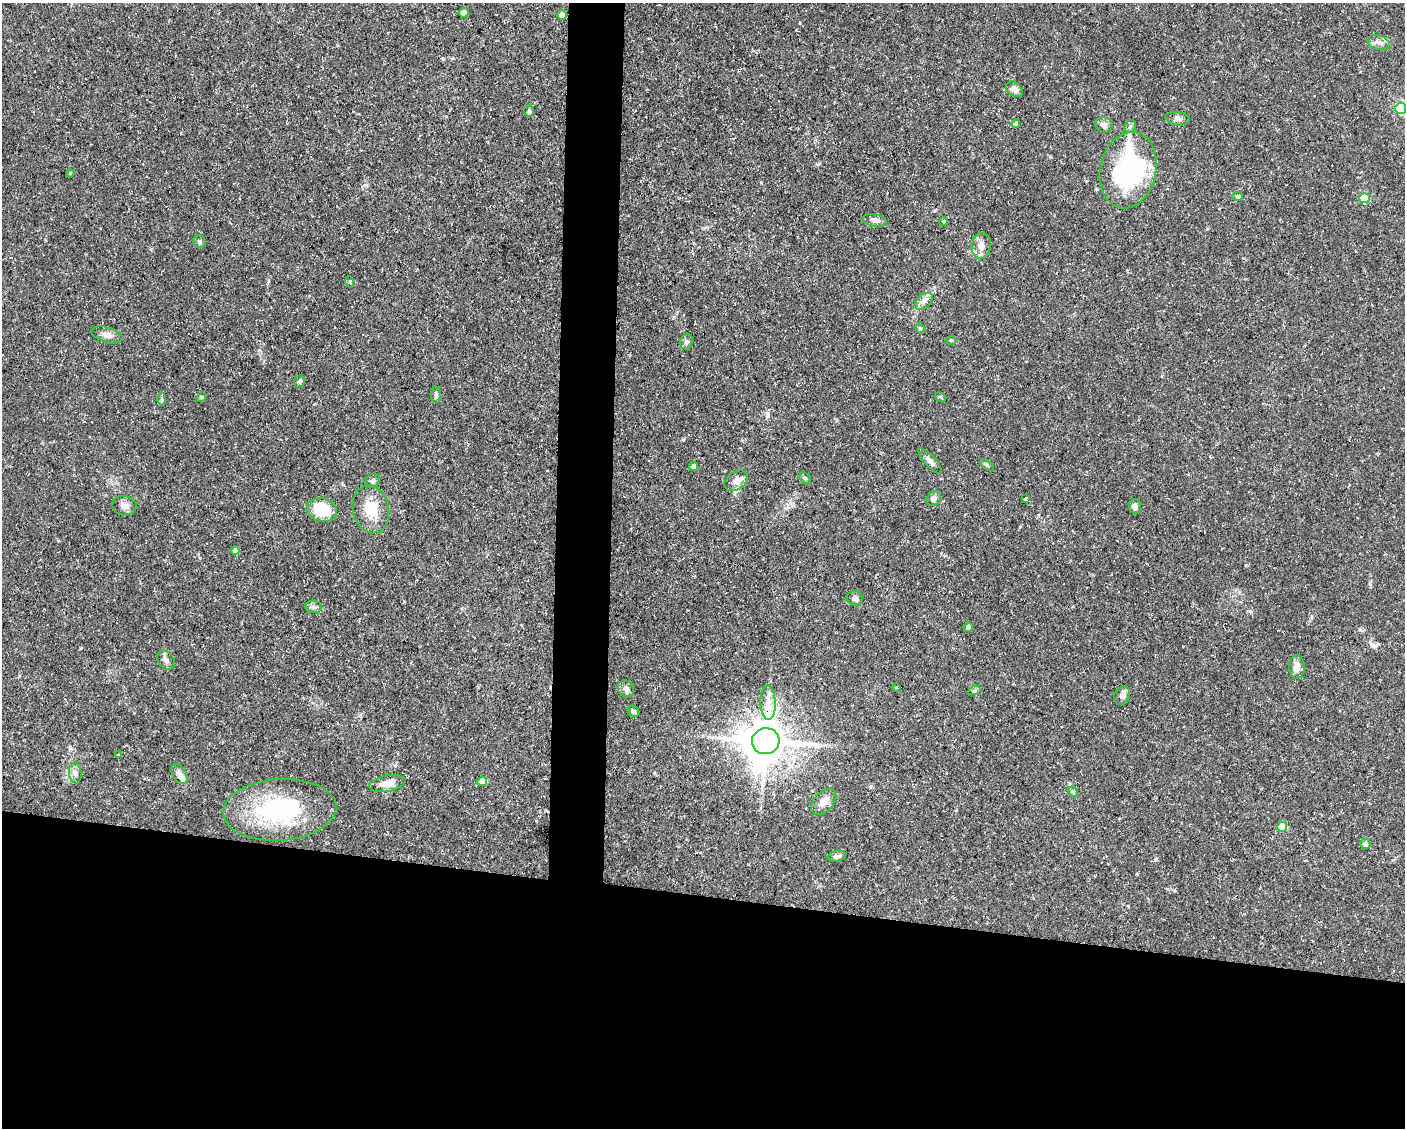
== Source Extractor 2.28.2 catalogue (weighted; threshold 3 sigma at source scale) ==
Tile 11 of 3 x 4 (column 2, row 4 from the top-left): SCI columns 1621-3023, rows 1-1126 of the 4534 x 4503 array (HDU 1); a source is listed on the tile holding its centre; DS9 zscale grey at full resolution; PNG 1407 x 1130 px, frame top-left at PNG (2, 3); each listed source drawn as its Kron ellipse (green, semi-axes under 4 px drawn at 4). Shown black and unused: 24% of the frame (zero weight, under 3 of 5 exposures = <1% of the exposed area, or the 3 px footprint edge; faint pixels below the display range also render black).
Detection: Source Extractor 2.28.2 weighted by HDU 2 'WHT'; one run over the whole footprint, this tile lists its part. Background 0.0997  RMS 0.005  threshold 0.0225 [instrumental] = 3 sigma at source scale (4.5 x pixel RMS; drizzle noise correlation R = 1.50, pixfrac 1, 0.05/0.05 arcsec/px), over >= 5 px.
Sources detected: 67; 2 inside a brighter listed object's ellipse — not listed separately; the other 65 listed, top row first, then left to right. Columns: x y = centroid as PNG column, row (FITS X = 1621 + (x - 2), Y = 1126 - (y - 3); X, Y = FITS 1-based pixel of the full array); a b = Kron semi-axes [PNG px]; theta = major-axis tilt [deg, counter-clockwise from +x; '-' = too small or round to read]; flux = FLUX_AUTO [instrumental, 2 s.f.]
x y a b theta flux
464 13 5 4 - 2.5
562 15 5 5 - 5.5
1379 43 11 7 -18 2.6
1014 89 9 6 -36 2.9
1401 108 5 5 - 64
529 111 6 5 - 0.88
1178 119 12 6 -9 2
1016 124 4 4 - 1
1104 125 9 7 -17 2.1
1130 126 7 5 66 1.2
1128 170 39 28 77 71
70 173 4 4 - 0.48
1238 196 5 4 - 0.75
1365 198 5 5 - 22
875 220 12 6 -10 2.2
944 222 4 4 - 0.63
199 242 7 6 - 1.1
981 246 13 9 81 3.6
350 282 5 3 - 0.45
924 301 10 6 44 2.4
920 328 5 4 - 0.72
107 335 16 7 -17 2.9
951 340 5 3 - 0.54
686 342 8 6 66 1.1
299 381 6 5 - 0.93
436 395 8 5 -90 0.95
201 397 5 4 - 0.58
940 397 6 4 -30 0.58
161 399 6 4 -89 0.94
930 461 16 5 -48 2.2
987 465 8 4 -35 0.75
693 467 4 4 - 2.7
805 478 6 5 - 0.84
372 481 8 6 31 1.3
736 481 13 8 34 3.4
934 499 8 6 49 1.7
1025 499 4 4 - 0.73
124 506 12 10 -9 2.9
1135 507 7 6 - 1.8
371 509 24 18 -76 12
322 510 15 12 -15 16
235 550 4 4 - 2.2
855 598 8 7 - 1.5
314 607 8 6 -1 1.4
968 627 4 4 - 3
166 660 10 7 -54 2.3
1297 667 12 8 -89 3.6
896 688 4 3 - 0.58
626 689 9 7 -51 2
974 691 7 4 18 0.75
1122 696 9 7 63 2.2
768 703 17 7 -88 4.8
633 711 6 5 - 0.95
766 741 14 13 - 1600
118 755 3 3 - 0.39
75 773 10 6 -82 2
179 774 11 6 -57 2.2
482 781 5 5 - 9.2
387 783 18 8 10 5.6
1073 792 6 4 -46 0.83
824 802 15 10 48 3.9
280 810 57 31 4 55
1282 827 5 5 - 14
1365 844 5 5 - 2.2
837 856 9 5 13 1.5
Overlapping masked pixels (flux is a lower limit): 1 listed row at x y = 562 15
Isophote crosses this tile's border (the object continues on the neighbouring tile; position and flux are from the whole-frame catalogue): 1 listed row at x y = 1401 108
Unlisted compact peaks at least as high as the median listed source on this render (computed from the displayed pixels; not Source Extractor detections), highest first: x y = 1250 611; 1156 859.